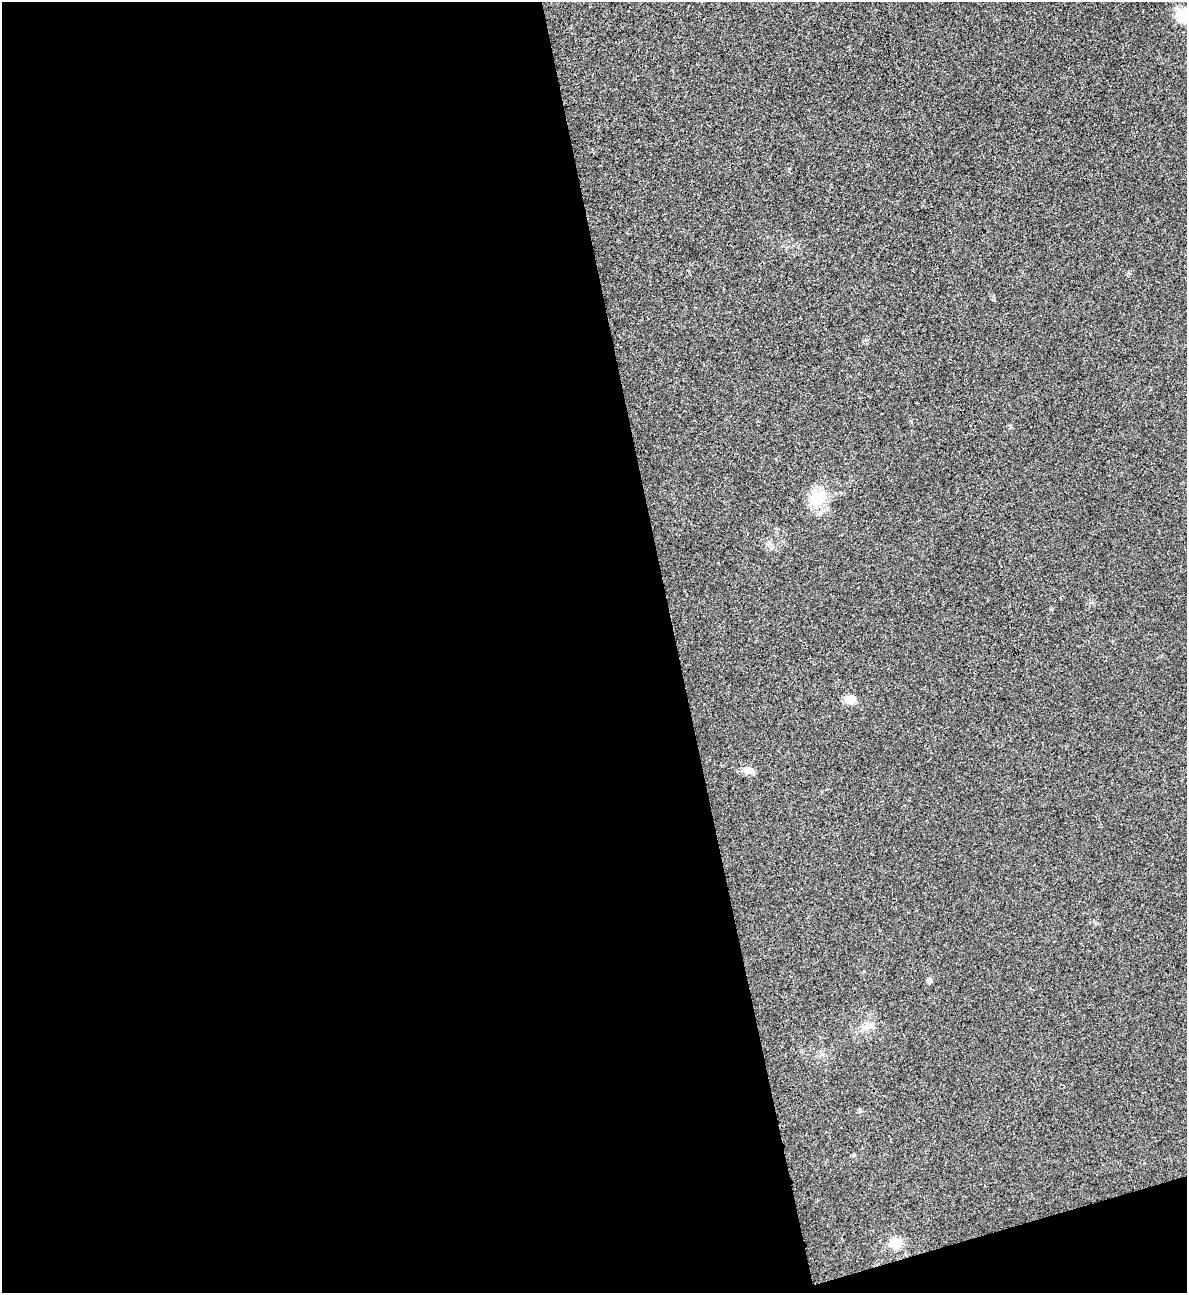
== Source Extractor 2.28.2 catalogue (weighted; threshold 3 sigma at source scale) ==
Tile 13 of 4 x 4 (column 1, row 4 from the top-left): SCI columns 266-1450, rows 2-1292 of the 5151 x 5169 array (HDU 1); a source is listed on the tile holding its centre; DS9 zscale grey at full resolution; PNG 1189 x 1295 px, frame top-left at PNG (2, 2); no overlay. Shown black and unused: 59% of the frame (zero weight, under 3 of 4 exposures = <1% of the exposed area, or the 3 px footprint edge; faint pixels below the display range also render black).
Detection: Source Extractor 2.28.2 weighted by HDU 2 'WHT'; one run over the whole footprint, this tile lists its part. Background 0.031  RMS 0.0046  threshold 0.0208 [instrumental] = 3 sigma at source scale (4.5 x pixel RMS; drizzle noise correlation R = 1.50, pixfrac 1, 0.05/0.05 arcsec/px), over >= 5 px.
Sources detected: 8; all 8 listed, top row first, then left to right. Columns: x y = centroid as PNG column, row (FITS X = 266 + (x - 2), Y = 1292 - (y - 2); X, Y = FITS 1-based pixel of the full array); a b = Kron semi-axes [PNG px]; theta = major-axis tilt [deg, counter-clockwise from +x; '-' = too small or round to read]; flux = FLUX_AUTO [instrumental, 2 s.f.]
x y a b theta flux
1183 15 20 16 17 8.3
814 497 29 17 -74 11
850 699 13 10 -13 3.9
749 771 13 7 -10 4.1
929 980 5 5 - 1.9
865 1027 14 8 58 3.5
860 1110 5 5 - 0.7
897 1243 7 6 - 17
Isophote crosses this tile's border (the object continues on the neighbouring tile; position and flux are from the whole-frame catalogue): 1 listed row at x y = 1183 15